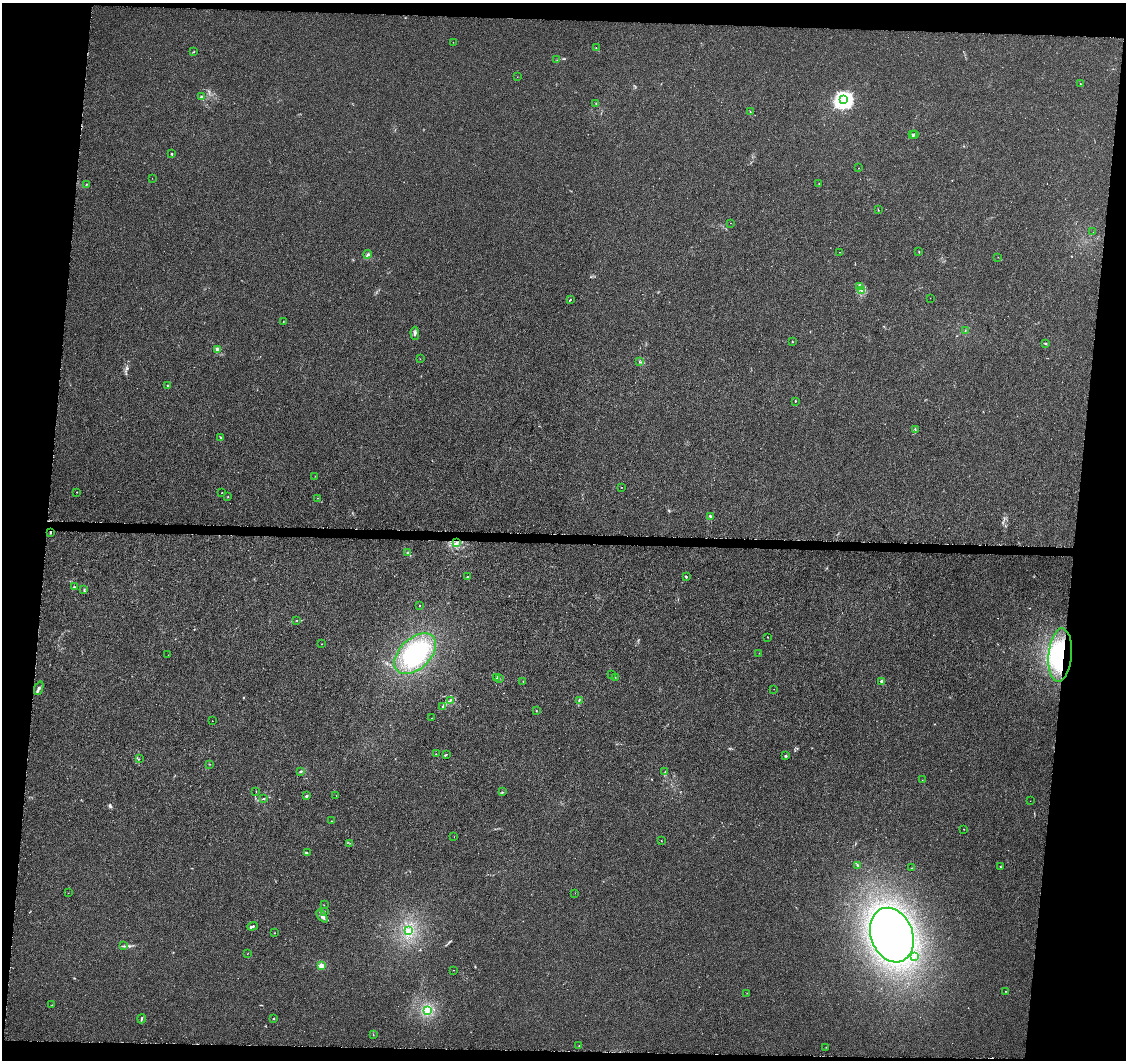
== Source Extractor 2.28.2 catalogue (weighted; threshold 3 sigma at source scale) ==
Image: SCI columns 10-4504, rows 283-4511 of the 4509 x 4744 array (HDU 1 of 3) = the unmasked area's bounding box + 8 px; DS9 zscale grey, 4 x 4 block average (1 PNG px = mean of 4 x 4 image px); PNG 1128 x 1062 px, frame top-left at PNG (2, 3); each listed source drawn as its Kron ellipse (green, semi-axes under 4 px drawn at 4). Shown black and unused: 12% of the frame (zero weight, under 4 of 8 exposures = <1% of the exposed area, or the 3 px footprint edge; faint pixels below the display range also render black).
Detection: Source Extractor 2.28.2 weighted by HDU 2 'WHT'. Background -0.00214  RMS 0.0022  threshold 0.00903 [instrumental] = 3 sigma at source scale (4.09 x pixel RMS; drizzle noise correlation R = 1.36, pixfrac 0.8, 0.0396/0.0396 arcsec/px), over >= 5 px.
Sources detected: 130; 4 too faint to see at this stretch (4 x 4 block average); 1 cosmic-ray / hot-pixel residue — neither listed nor drawn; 2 coinciding with a brighter row at this scale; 1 inside a brighter listed object's ellipse — not listed separately; the other 122 listed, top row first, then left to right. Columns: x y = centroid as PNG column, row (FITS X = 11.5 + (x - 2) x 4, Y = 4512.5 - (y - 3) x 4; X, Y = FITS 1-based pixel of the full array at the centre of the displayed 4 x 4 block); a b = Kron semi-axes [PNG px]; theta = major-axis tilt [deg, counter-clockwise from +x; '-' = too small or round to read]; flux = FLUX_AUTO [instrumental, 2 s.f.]
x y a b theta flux
453 42 2 2 - 0.37
596 48 2 2 - 0.36
193 52 2 2 - 0.64
557 60 2 2 - 0.33
517 77 2 2 - 0.23
1080 83 2 2 - 0.38
201 97 3 2 - 1.2
844 100 4 3 - 520
596 104 2 2 - 0.37
750 111 2 2 - 0.44
915 134 3 2 - 1.2
912 135 3 2 - 1.6
172 154 2 2 - 4.5
859 168 2 2 - 0.22
152 178 2 2 - 0.21
819 183 2 2 - 0.44
87 184 2 2 - 0.45
878 210 3 2 - 0.55
730 223 2 2 - 0.2
1093 232 2 2 - 0.14
840 252 2 2 - 0.24
919 252 2 2 - 0.42
368 254 4 2 - 2.2
998 257 2 2 - 0.19
859 286 2 2 - 0.4
861 290 3 2 - 0.92
930 298 2 2 - 0.23
570 300 2 2 - 0.94
283 322 2 2 - 0.28
965 331 2 2 - 0.62
415 333 6 2 -87 2.4
792 342 2 2 - 0.56
1045 344 3 2 - 0.87
217 349 3 2 - 5.1
420 359 2 2 - 0.24
639 362 3 2 - 0.57
168 385 3 2 - 1.1
795 401 2 2 - 0.94
915 429 2 2 - 1
221 438 2 2 - 0.84
315 476 2 2 - 0.16
621 487 2 2 - 0.35
77 492 2 2 - 0.46
222 493 2 2 - 0.38
228 496 2 2 - 0.36
318 498 2 2 - 0.3
710 516 4 2 - 1.6
50 532 3 2 - 1.2
456 543 4 3 - 2.6
408 553 3 2 - 0.93
468 577 2 2 - 1.3
686 577 2 2 - 1.5
75 587 3 2 - 1.1
84 590 3 2 - 0.86
419 606 2 2 - 0.86
297 620 2 2 - 0.35
767 637 2 2 - 0.33
321 644 2 2 - 0.37
759 653 2 2 - 0.21
415 654 25 15 43 79
168 655 2 2 - 0.19
1060 655 27 11 85 67
612 675 2 2 - 0.19
496 677 3 2 - 1.5
615 677 2 2 - 0.23
499 678 2 2 - 0.43
523 681 2 2 - 0.4
882 681 2 2 - 12
39 688 7 3 68 2.5
774 689 2 2 - 0.16
579 700 2 2 - 0.7
450 701 4 2 - 1.8
443 706 2 2 - 0.98
536 711 2 2 - 0.45
431 718 2 2 - 0.44
212 721 2 2 - 0.28
436 754 2 2 - 0.31
446 754 2 2 - 0.76
786 756 2 2 - 2.8
139 759 2 2 - 0.49
210 764 2 2 - 0.36
301 771 3 2 - 1.2
665 772 3 2 - 0.64
922 780 2 2 - 0.19
256 791 2 2 - 0.3
502 792 2 2 - 0.49
306 796 4 2 - 1.3
336 796 2 2 - 0.27
263 799 3 2 - 1.2
1030 801 2 2 - 0.21
331 821 2 2 - 0.37
964 829 2 2 - 0.37
454 837 2 2 - 0.17
661 841 2 2 - 0.32
350 843 2 2 - 0.24
307 853 2 2 - 0.66
857 865 3 2 - 0.89
1000 867 3 2 - 0.89
912 868 2 2 - 0.77
68 893 2 2 - 0.29
575 893 2 2 - 0.2
324 905 2 2 - 0.19
324 912 2 2 - 0.63
322 916 7 4 -52 4.3
253 926 5 2 - 2
409 931 2 2 - 1.5
274 933 2 2 - 0.41
892 935 28 21 -69 330
124 946 3 2 - 1.1
247 954 2 2 - 0.25
914 956 2 2 - 0.62
321 966 2 2 - 35
453 970 2 2 - 0.44
1005 991 2 2 - 0.35
747 993 2 2 - 0.19
52 1005 2 2 - 0.35
427 1010 3 3 - 3.5
274 1018 2 2 - 0.86
142 1019 4 2 - 1.6
373 1035 2 2 - 0.38
579 1046 2 2 - 0.46
826 1047 2 2 - 0.27
Overlapping masked pixels (flux is a lower limit): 2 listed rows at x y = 50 532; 1060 655
Diffuse or blended objects may show on this block-average render without a row.